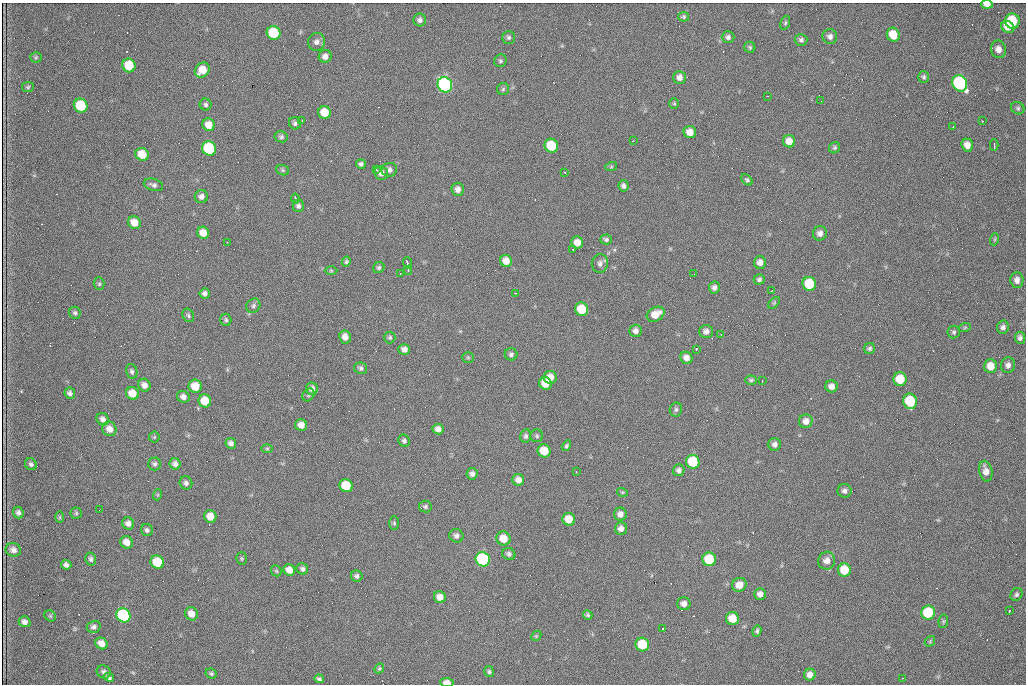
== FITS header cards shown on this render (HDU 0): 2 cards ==
NAXIS1  =                 1024 /fastest changing axis
NAXIS2  =                  682 /next to fastest changing axis

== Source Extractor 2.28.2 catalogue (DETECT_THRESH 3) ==
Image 1024 x 682 px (HDU 0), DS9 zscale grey, 1 PNG px = 1 image px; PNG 1028 x 686 px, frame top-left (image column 1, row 682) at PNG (2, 3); each listed source drawn as its Kron ellipse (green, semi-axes under 4 px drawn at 4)
Background 1850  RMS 30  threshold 88.6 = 3 sigma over >= 5 px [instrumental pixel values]
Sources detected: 217; all 217 listed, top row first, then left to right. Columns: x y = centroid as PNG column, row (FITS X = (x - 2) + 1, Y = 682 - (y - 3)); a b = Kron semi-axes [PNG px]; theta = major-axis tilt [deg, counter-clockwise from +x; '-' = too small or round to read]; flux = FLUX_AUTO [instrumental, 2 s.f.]
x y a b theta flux
987 4 5 4 - 14000
684 17 5 5 - 3400
420 20 6 6 - 6500
1012 21 7 7 - 84000
785 23 7 4 72 3000
1008 27 7 5 -33 18000
273 33 7 6 - 100000
893 35 7 6 - 35000
830 36 7 7 - 8300
509 37 6 6 - 4600
728 37 6 6 - 5900
801 40 6 6 - 5300
316 42 9 8 - 9600
750 47 5 5 - 3100
998 49 9 7 -71 14000
325 56 6 6 - 10000
36 57 5 5 - 2800
500 61 6 6 - 3800
129 65 7 6 - 60000
202 70 8 6 44 32000
679 77 6 6 - 9600
924 77 6 5 - 3900
960 83 8 7 - 300000
445 85 8 7 - 560000
28 87 6 5 - 3000
503 89 6 6 - 3300
767 96 2 2 - 1100
821 101 2 2 - 890
674 103 5 4 - 2600
206 105 6 6 - 4400
81 106 7 6 - 110000
1018 108 7 6 - 4100
324 112 6 6 - 34000
302 120 2 2 - 1100
982 121 3 2 - 3400
295 123 6 5 - 4900
209 125 6 6 - 23000
953 127 2 2 - 1100
690 132 6 6 - 19000
281 137 6 5 - 4600
633 141 2 2 - 1200
789 141 6 6 - 18000
967 145 6 5 - 15000
994 145 6 2 -90 3800
551 146 7 6 - 82000
209 148 7 6 - 170000
834 148 6 5 - 3600
142 154 7 6 - 41000
361 164 5 5 - 4900
611 167 6 4 19 2300
283 170 6 5 - 3100
376 170 3 2 - 2600
389 170 8 7 - 7200
564 172 3 2 - 1400
381 173 7 6 - 9900
747 180 6 4 -45 3700
153 185 10 6 -16 6400
623 186 6 5 - 5900
458 189 6 6 - 9900
201 197 6 6 - 8300
295 199 5 2 - 4600
298 206 6 5 - 5900
134 223 7 6 - 24000
203 233 6 5 - 21000
820 233 7 6 - 9600
606 239 6 5 - 4600
995 239 6 4 71 2500
227 242 3 2 - 2600
577 242 6 6 - 17000
573 250 3 2 - 1300
506 261 6 6 - 17000
346 262 5 4 - 3000
760 262 6 6 - 10000
407 263 6 3 -71 5500
600 263 9 7 82 7900
379 268 6 5 - 3500
408 270 4 3 - 5900
331 271 6 4 -2 2200
400 273 2 2 - 1300
694 274 2 2 - 900
759 279 5 5 - 4700
1017 280 8 6 -85 10000
99 284 6 5 - 3300
809 284 7 6 - 83000
714 287 6 5 - 6400
772 290 3 2 - 1800
205 293 5 5 - 6600
515 293 2 2 - 1500
774 303 7 4 45 2800
253 306 7 6 - 5200
582 309 7 6 - 57000
75 313 6 5 - 3800
656 314 9 7 31 26000
188 315 7 5 -60 3900
226 320 6 5 - 3900
965 327 6 3 20 2300
1003 327 6 6 - 6700
635 331 6 6 - 8600
706 331 7 6 - 8900
954 332 6 6 - 4100
721 334 3 2 - 3700
345 337 6 5 - 13000
390 337 6 5 - 3500
1020 338 6 5 - 5600
870 348 5 5 - 4100
404 349 6 5 - 9400
696 349 3 2 - 2300
511 354 6 6 - 4900
468 357 6 5 - 2700
686 358 6 5 - 11000
1008 365 8 7 - 9400
991 366 7 6 - 25000
361 368 6 6 - 4800
132 371 7 5 -77 5100
550 377 6 6 - 17000
900 379 7 6 - 49000
751 380 6 4 -1 3400
762 381 2 2 - 1300
545 383 6 6 - 29000
144 385 6 6 - 12000
195 386 6 6 - 30000
831 386 6 6 - 11000
312 389 6 6 - 10000
70 393 5 5 - 5800
132 393 7 6 - 29000
308 395 7 5 52 3400
183 397 6 5 - 8900
205 401 6 6 - 37000
910 401 8 6 -80 93000
676 409 7 6 - 4600
103 419 7 6 - 8400
806 421 7 6 - 11000
301 425 6 6 - 15000
109 429 7 6 - 15000
438 429 5 5 - 11000
526 436 7 5 76 4500
537 436 6 6 - 3800
154 437 5 5 - 2400
404 441 6 5 - 5300
231 443 5 5 - 7700
775 444 6 6 - 7300
566 446 6 4 59 3500
267 448 6 4 1 2800
544 451 6 6 - 41000
693 462 7 6 - 92000
31 464 6 5 - 4900
155 464 6 6 - 4700
175 464 6 5 - 8600
679 470 6 6 - 6800
986 471 10 6 -77 14000
576 472 3 2 - 2600
472 474 6 5 - 7000
518 480 6 6 - 12000
186 483 7 6 - 5900
346 486 7 6 - 70000
844 491 7 7 - 6700
622 492 5 3 - 2100
157 495 5 3 - 2000
425 507 6 6 - 4100
99 510 2 2 - 950
18 512 6 5 - 6000
76 513 5 5 - 2900
620 514 6 6 - 10000
210 516 6 6 - 23000
60 517 6 4 90 2400
569 519 6 6 - 34000
128 523 6 6 - 9400
394 523 7 5 -89 3200
621 528 6 6 - 9500
147 530 6 6 - 5300
456 536 7 6 - 7200
503 538 7 6 - 31000
127 542 6 6 - 16000
13 550 8 6 -19 9800
509 554 6 5 - 5500
242 558 6 5 - 2900
91 559 6 5 - 4900
483 559 7 7 - 280000
709 559 7 6 - 67000
827 561 9 8 - 14000
157 562 7 6 - 75000
66 565 5 4 - 7100
302 569 6 5 - 5700
289 570 6 5 - 17000
844 570 7 6 - 47000
276 571 6 5 - 2700
357 576 6 5 - 5400
739 585 7 6 - 18000
760 594 6 6 - 10000
1016 594 7 5 58 4200
440 597 6 5 - 15000
684 604 7 6 - 11000
1009 611 4 2 - 3600
928 613 7 6 - 96000
191 614 7 6 - 17000
123 615 7 6 - 250000
588 615 5 4 - 3400
50 616 6 5 - 2800
732 618 6 6 - 34000
943 621 7 4 83 3000
25 622 6 5 - 9000
94 627 7 6 - 6300
663 629 3 2 - 4600
757 631 6 4 83 3700
536 636 6 4 45 2400
930 641 6 4 48 2500
101 643 6 5 - 19000
642 644 7 6 - 67000
379 668 5 4 - 2900
104 672 7 6 - 6700
489 672 5 5 - 3600
211 673 6 5 - 3100
810 675 6 5 - 12000
109 677 5 4 - 4200
902 678 3 2 - 3600
319 679 5 4 - 4400
447 683 7 4 -6 13000
At the frame edge (FLAGS 8, measured only in part): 2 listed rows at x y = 987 4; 447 683